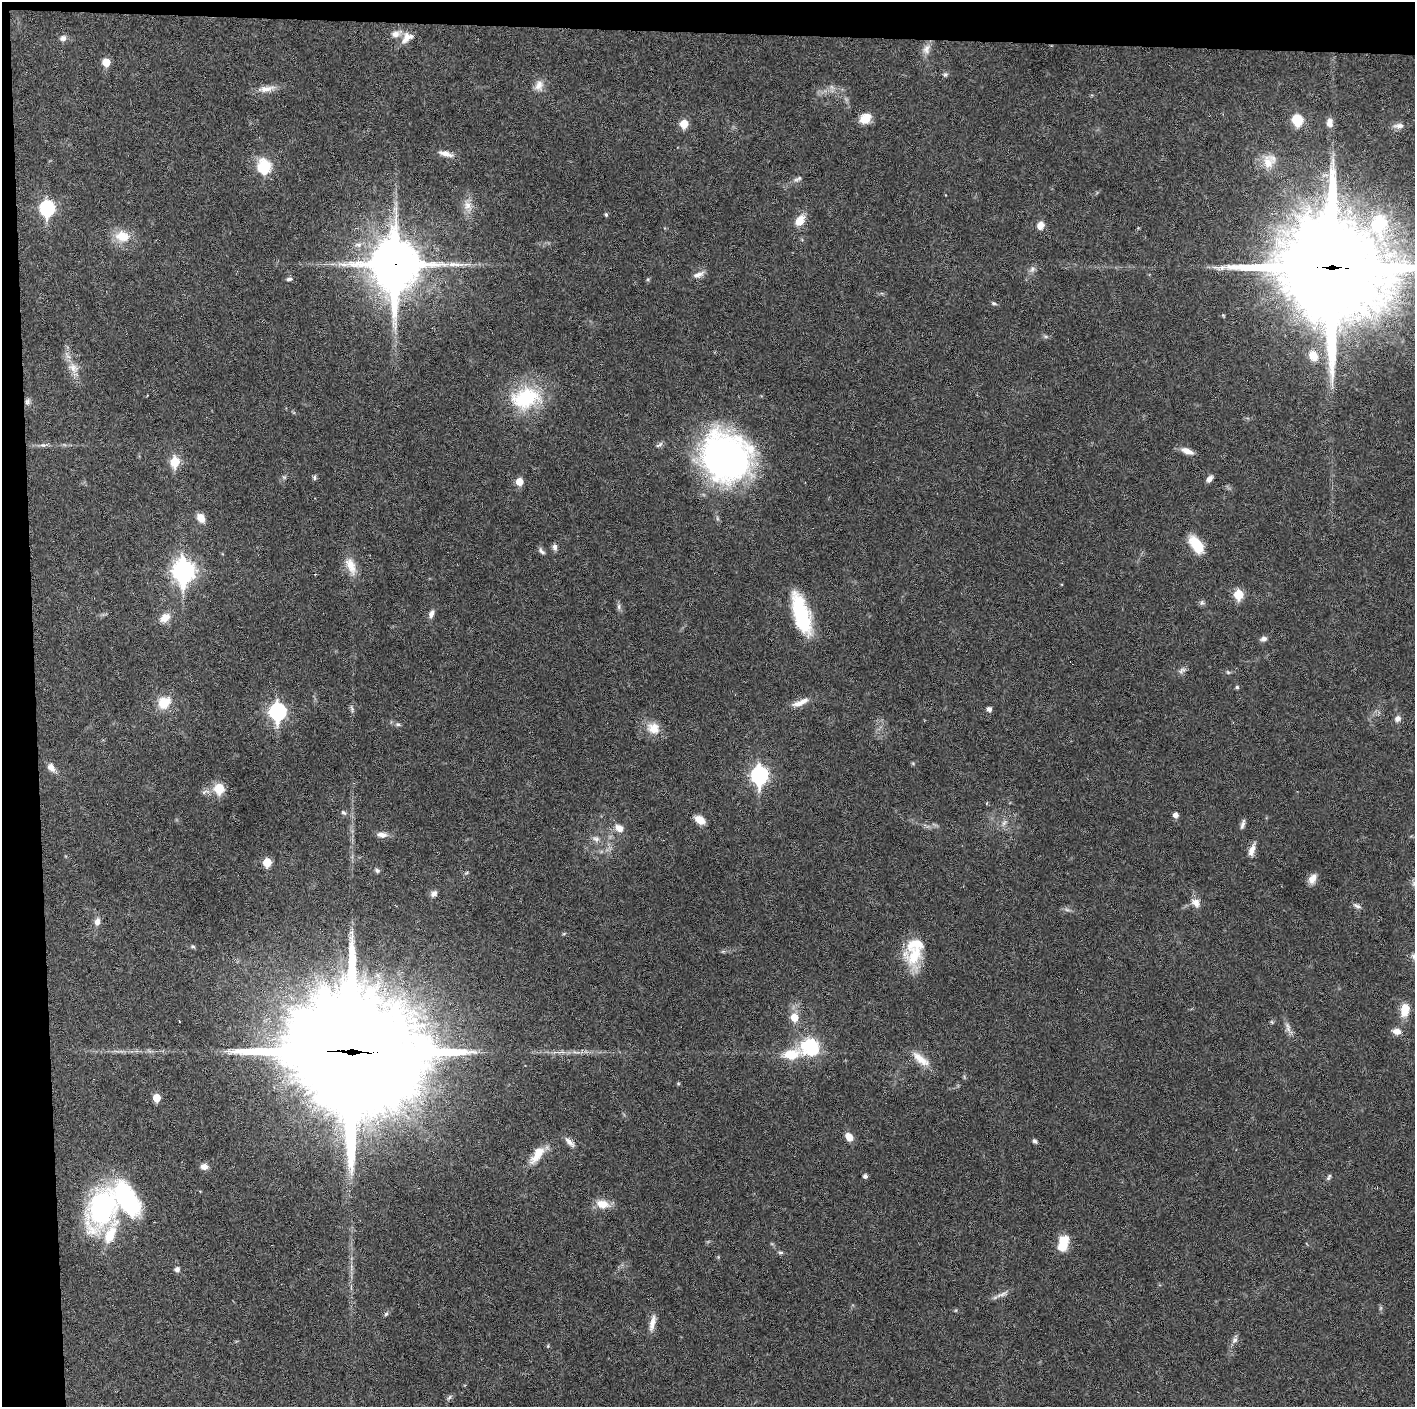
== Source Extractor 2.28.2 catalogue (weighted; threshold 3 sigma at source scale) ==
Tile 1 of 3 x 3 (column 1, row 1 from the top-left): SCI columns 1-1413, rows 2811-4215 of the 4240 x 4217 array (HDU 1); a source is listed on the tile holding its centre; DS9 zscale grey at full resolution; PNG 1417 x 1409 px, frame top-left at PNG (2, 2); no overlay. Shown black and unused: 5% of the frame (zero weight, under 3 of 6 exposures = <1% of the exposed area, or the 3 px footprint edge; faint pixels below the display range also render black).
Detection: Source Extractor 2.28.2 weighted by HDU 2 'WHT'; one run over the whole footprint, this tile lists its part. Background 0.0251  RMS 0.002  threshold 0.00815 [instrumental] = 3 sigma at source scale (4.09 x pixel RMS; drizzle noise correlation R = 1.36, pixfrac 0.8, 0.05/0.05 arcsec/px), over >= 5 px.
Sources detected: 134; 1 too faint to see at this stretch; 3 cosmic-ray / hot-pixel residue — not listed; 5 inside a brighter listed object's ellipse — not listed separately; the other 125 listed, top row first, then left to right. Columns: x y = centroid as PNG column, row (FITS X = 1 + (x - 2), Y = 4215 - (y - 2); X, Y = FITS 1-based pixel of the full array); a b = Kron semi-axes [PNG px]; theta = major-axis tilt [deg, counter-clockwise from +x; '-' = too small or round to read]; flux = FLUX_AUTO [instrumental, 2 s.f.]
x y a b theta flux
396 34 14 8 17 1.4
63 38 8 7 - 0.83
407 38 17 10 41 2
926 49 15 10 70 1.4
106 62 6 6 - 3.5
945 74 7 6 - 0.4
539 86 15 11 62 1.6
832 87 8 4 -53 0.46
266 89 26 8 10 1.8
865 118 13 11 33 2.5
1297 120 14 12 -76 3.7
1330 122 11 8 -88 1.2
684 124 6 5 - 4.7
1399 126 15 7 -2 1.1
446 154 20 7 -15 1.4
1268 162 20 16 -84 3.2
264 166 8 7 - 15
797 179 14 5 28 0.67
468 206 16 12 -62 1.9
47 208 8 7 - 30
606 215 5 4 - 0.31
800 220 14 9 56 2.7
1040 225 9 8 - 1.4
123 236 21 15 -8 3.8
452 264 14 7 5 1.4
395 265 20 16 -90 820
1333 268 44 41 7 3000
1032 269 10 7 59 0.73
698 275 15 7 23 1.1
289 279 8 5 8 0.46
648 279 5 4 - 0.24
994 303 8 5 -17 0.34
1046 336 8 4 -8 0.35
1313 356 13 9 -61 2.3
73 368 17 12 -43 2.1
526 398 41 27 12 13
27 401 9 7 78 0.62
43 445 9 5 -7 0.56
659 445 11 5 32 0.49
1187 451 16 7 -21 1.6
725 456 55 50 -43 59
175 462 6 5 - 8.8
284 477 6 4 -43 0.27
314 478 7 5 -77 0.35
1209 479 9 6 50 0.89
519 482 6 6 - 2.8
201 518 13 9 -56 1.5
1196 545 21 11 -56 5.1
555 547 9 6 -79 0.71
541 551 11 6 -47 0.58
351 566 25 11 -68 2.9
184 571 10 8 89 110
1239 594 6 5 - 7.2
1202 603 8 6 -56 0.47
619 607 9 4 90 0.5
431 614 11 6 70 0.9
801 614 43 15 -73 14
165 618 13 9 34 2.1
1263 639 8 7 - 0.72
1182 670 11 7 33 0.68
1228 672 6 5 - 0.29
1237 687 5 4 - 0.32
164 702 17 15 44 3.7
798 704 17 9 15 1.5
352 709 11 4 -73 0.41
989 709 5 4 - 0.78
278 712 9 7 87 44
1398 719 9 7 49 0.87
398 724 7 5 -3 0.42
653 728 18 15 -29 2.8
51 767 12 8 -57 1.3
759 775 9 7 -89 51
219 788 6 6 - 7.8
205 792 14 5 14 0.73
343 812 8 6 -42 0.46
1176 815 5 5 - 0.95
700 820 10 6 -35 2.6
1004 822 10 6 49 0.77
1243 824 13 5 74 0.61
619 828 12 9 -31 1.6
382 835 14 7 -4 1.2
596 839 11 8 -31 1
1252 850 17 6 71 1.5
267 862 6 5 - 4.8
377 870 6 5 - 0.45
466 873 7 4 31 0.27
1312 879 13 8 60 1.5
434 894 8 6 38 0.8
1196 903 12 9 -51 1.5
1357 906 11 5 -31 0.6
1067 910 9 4 -19 0.44
97 921 10 7 79 1.1
564 933 6 3 20 0.2
193 946 7 5 -3 0.33
723 951 7 4 0 0.29
914 956 30 22 75 6.8
1414 957 11 9 -48 0.89
1405 1010 13 9 81 3.5
794 1017 7 6 - 3.4
1288 1027 17 6 -71 1
1397 1031 11 7 -6 1.3
810 1047 26 22 -3 9.8
561 1052 15 3 4 0.76
351 1053 50 47 -34 4300
921 1059 27 10 -38 2.8
678 1083 5 3 - 0.19
157 1098 6 5 - 3.4
849 1137 9 7 -51 2
1035 1141 6 5 - 0.44
570 1142 17 6 -45 1.1
537 1155 28 11 54 3.5
204 1166 9 7 -3 1
865 1176 4 4 - 0.59
1329 1177 10 5 61 0.41
603 1204 17 10 -10 2.6
102 1207 46 28 69 34
1063 1243 17 10 75 4.6
781 1253 6 6 - 0.35
177 1269 5 5 - 0.75
1002 1294 20 5 21 1
386 1314 7 5 44 0.32
652 1323 22 7 76 1.6
1235 1340 9 7 57 0.73
548 1346 6 4 89 0.2
449 1397 9 5 52 0.44
Overlapping masked pixels (flux is a lower limit): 3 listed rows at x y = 395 265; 1333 268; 351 1053
Isophote crosses this tile's border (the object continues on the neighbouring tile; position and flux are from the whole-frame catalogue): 2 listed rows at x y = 1333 268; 1414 957